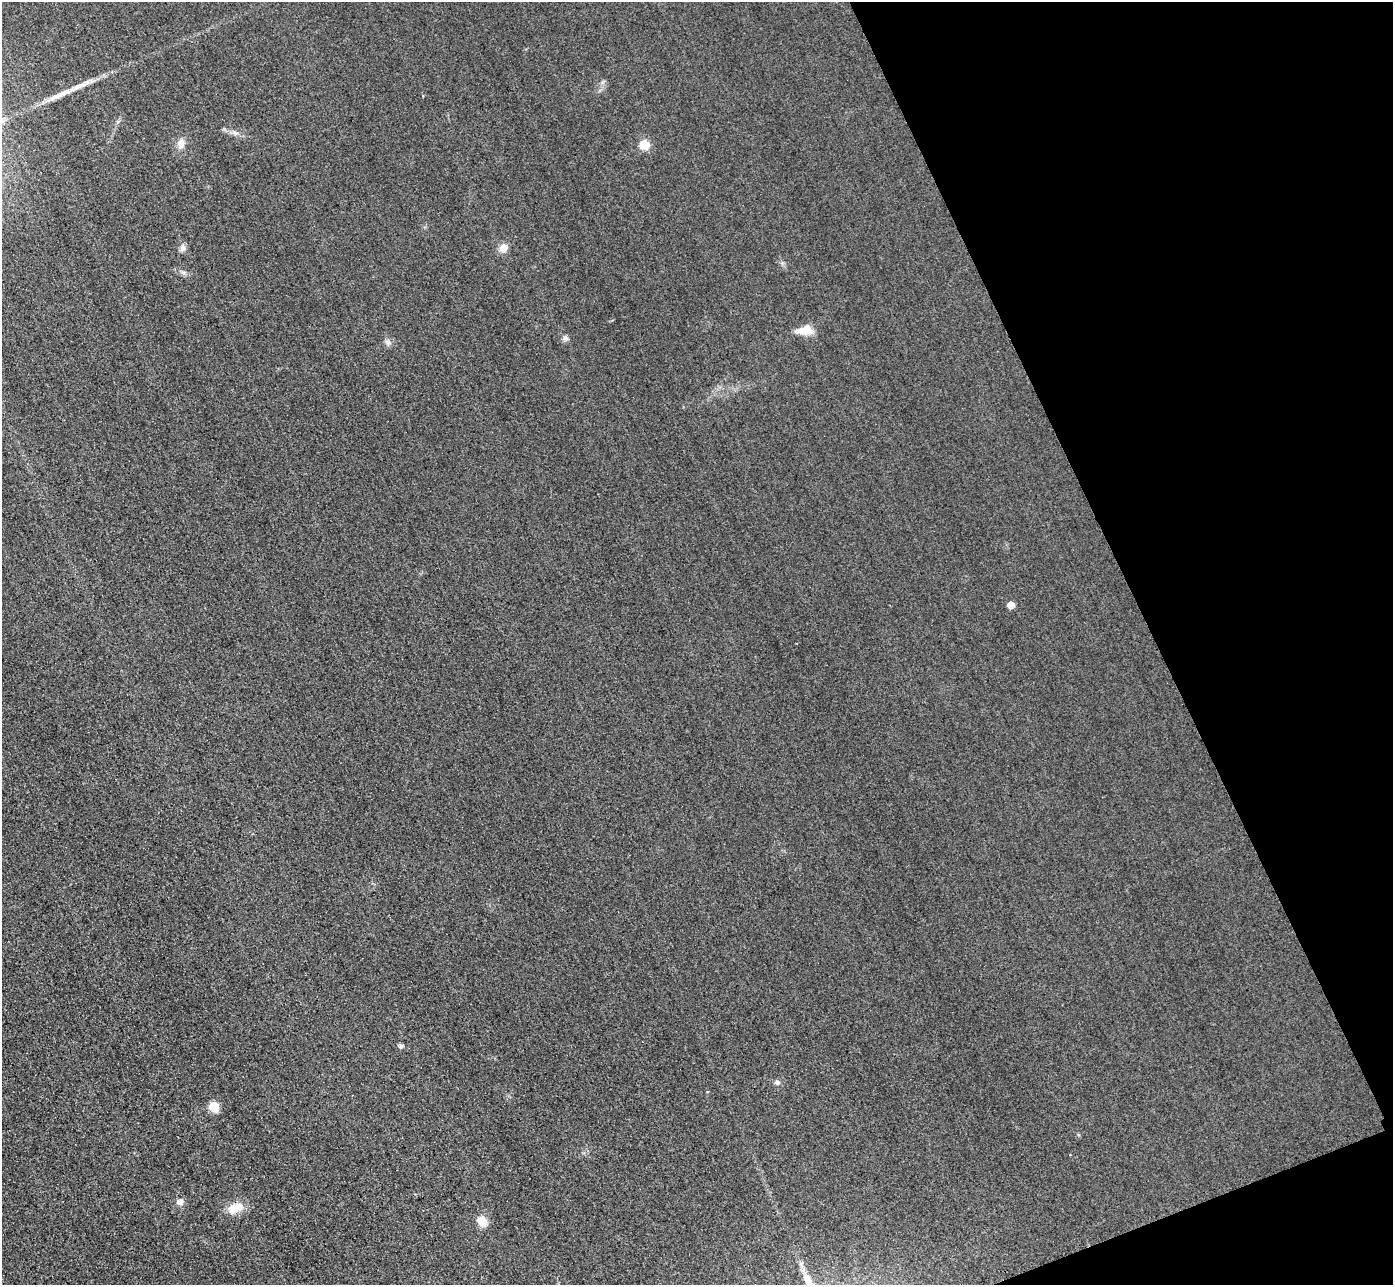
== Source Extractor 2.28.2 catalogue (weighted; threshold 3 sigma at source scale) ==
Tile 12 of 4 x 4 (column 4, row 3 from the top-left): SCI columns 4204-5594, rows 1590-2872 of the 5625 x 5613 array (HDU 1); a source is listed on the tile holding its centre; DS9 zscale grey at full resolution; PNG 1395 x 1287 px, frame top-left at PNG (2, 2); no overlay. Shown black and unused: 19% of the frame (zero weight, under 3 of 4 exposures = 3% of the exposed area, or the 3 px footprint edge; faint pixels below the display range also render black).
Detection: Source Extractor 2.28.2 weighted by HDU 2 'WHT'; one run over the whole footprint, this tile lists its part. Background 0.0651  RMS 0.019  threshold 0.0834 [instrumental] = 3 sigma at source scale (4.5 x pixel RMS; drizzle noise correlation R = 1.50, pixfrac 1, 0.05/0.05 arcsec/px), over >= 5 px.
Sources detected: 16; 1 long thin detection or spike segment (spike, bleed or trail) — not listed; the other 15 listed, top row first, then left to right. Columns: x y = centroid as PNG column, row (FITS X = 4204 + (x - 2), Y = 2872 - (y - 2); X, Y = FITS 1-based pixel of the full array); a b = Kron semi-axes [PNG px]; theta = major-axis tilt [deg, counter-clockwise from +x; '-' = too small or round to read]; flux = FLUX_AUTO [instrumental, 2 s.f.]
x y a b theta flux
235 133 9 5 -24 6
181 144 12 8 88 14
644 145 5 5 - 91
183 248 11 7 78 7.2
503 248 10 9 - 14
804 330 21 10 4 26
565 338 8 7 - 5.5
388 342 8 8 - 6.8
1011 605 5 5 - 28
401 1046 7 6 - 3.7
777 1083 7 6 - 5.2
214 1107 6 5 - 100
180 1202 8 8 - 8.5
236 1208 21 12 14 29
482 1221 12 10 -64 23